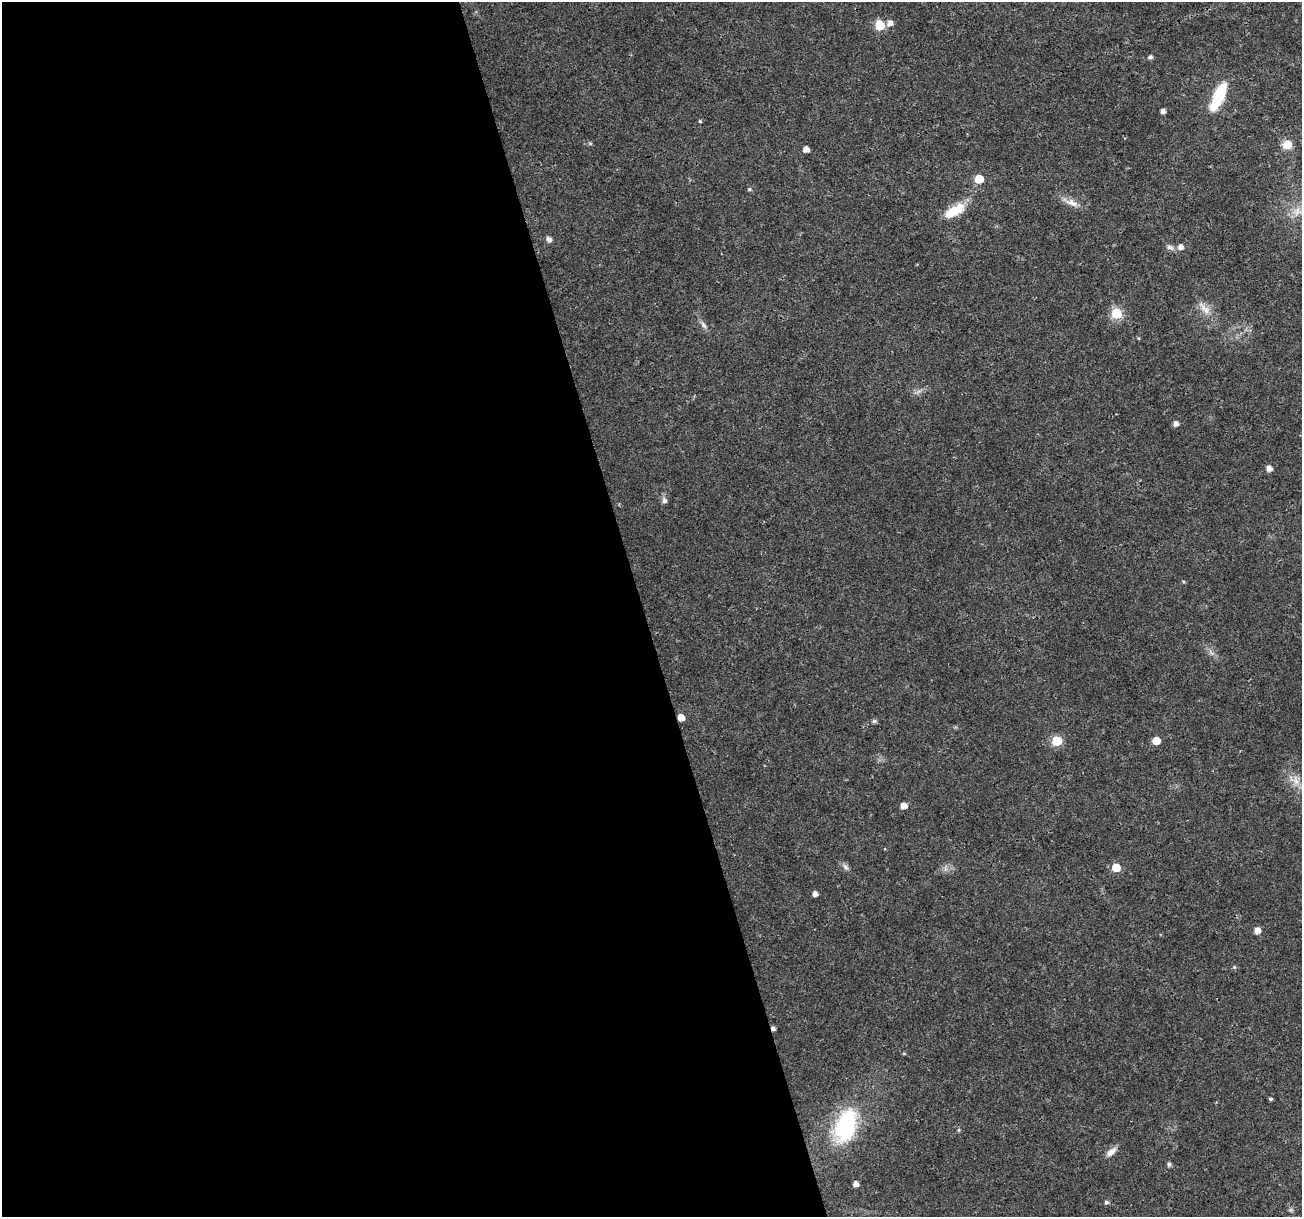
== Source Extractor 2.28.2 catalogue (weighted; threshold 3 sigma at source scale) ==
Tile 9 of 4 x 4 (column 1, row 3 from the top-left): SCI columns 12-1311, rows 1326-2540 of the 5216 x 5025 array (HDU 1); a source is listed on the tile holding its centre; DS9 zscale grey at full resolution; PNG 1304 x 1219 px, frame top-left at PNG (2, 2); no overlay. Shown black and unused: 49% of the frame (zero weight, under 3 of 4 exposures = <1% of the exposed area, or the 3 px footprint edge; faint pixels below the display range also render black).
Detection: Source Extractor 2.28.2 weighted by HDU 2 'WHT'; one run over the whole footprint, this tile lists its part. Background 0.0139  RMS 0.0023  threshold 0.0104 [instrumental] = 3 sigma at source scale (4.5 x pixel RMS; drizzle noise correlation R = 1.50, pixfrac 1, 0.0396/0.0396 arcsec/px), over >= 5 px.
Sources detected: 45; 1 cosmic-ray / hot-pixel residue — not listed; the other 44 listed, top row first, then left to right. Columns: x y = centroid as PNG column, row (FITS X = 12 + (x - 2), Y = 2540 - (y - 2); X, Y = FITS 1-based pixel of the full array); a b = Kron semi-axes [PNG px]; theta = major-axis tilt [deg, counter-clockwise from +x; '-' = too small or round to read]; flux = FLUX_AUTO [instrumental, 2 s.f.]
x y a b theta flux
890 23 6 6 - 1.3
880 25 6 6 - 11
1150 57 4 4 - 0.71
1219 96 26 9 65 13
1163 111 4 4 - 1.1
700 121 4 3 - 0.33
590 143 6 4 -19 0.27
1287 145 11 9 15 2.9
806 149 5 4 - 1.6
979 179 6 5 - 7.1
749 189 6 4 -13 0.39
1071 202 26 8 -21 2.1
955 211 26 11 29 5.7
1298 211 26 10 8 3.6
549 239 8 6 -52 0.73
1170 247 11 7 -29 0.85
1180 247 6 5 - 1.2
1205 309 22 9 -46 2.6
1117 313 6 6 - 18
703 325 11 6 -53 0.84
1138 338 5 3 - 0.22
1176 423 5 5 - 1.3
1269 468 5 5 - 1.4
664 500 8 7 - 0.78
1183 581 5 3 - 0.25
681 717 5 5 - 2.6
874 721 5 5 - 0.6
1057 741 6 6 - 13
1156 741 5 5 - 5.1
1296 781 16 11 -55 2.4
903 806 5 5 - 2
845 867 10 6 -53 0.78
1116 867 5 5 - 6.1
815 894 4 4 - 1.2
1257 930 5 5 - 2
1234 967 5 4 - 0.34
904 1053 5 3 - 0.24
1270 1099 4 3 - 0.39
845 1126 40 23 71 20
959 1130 5 4 - 0.32
1111 1152 15 7 40 1.5
1169 1164 5 4 - 0.68
856 1184 4 4 - 1.3
1106 1202 5 5 - 0.55
Overlapping masked pixels (flux is a lower limit): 1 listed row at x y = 681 717
Isophote crosses this tile's border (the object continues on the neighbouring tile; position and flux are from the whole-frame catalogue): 1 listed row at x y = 1298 211